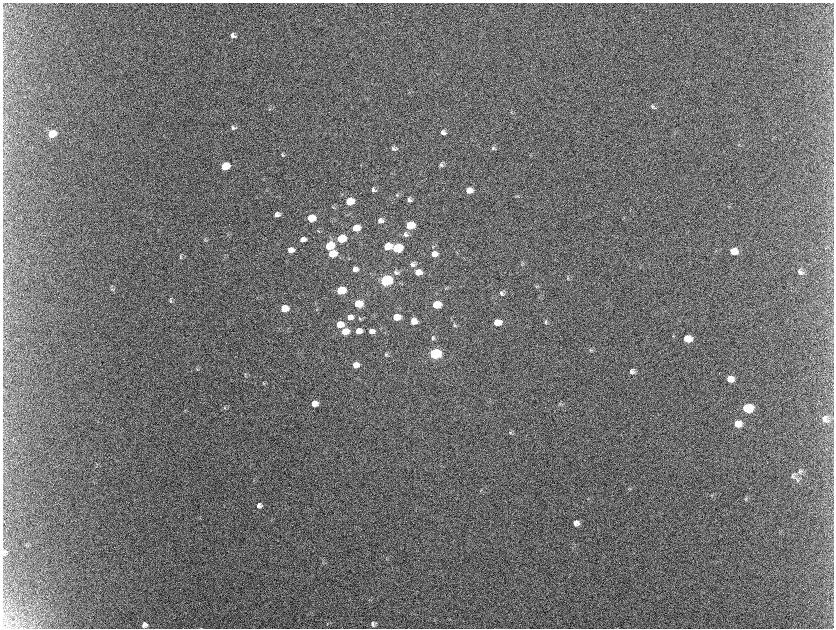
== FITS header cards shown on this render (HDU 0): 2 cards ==
NAXIS1  =                 1663 / length of data axis 1
NAXIS2  =                 1252 / length of data axis 2

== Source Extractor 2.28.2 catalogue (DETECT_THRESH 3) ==
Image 1663 x 1252 px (HDU 0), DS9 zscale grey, zoomed out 1/2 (1 PNG px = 2 x 2 image px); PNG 836 x 630 px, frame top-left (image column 2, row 1251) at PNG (3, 3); no overlay
Background 2130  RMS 31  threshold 94.1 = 3 sigma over >= 5 px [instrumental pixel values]
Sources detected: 108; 9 cannot appear on this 1/2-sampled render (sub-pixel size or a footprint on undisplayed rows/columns) and are not listed; the other 99 listed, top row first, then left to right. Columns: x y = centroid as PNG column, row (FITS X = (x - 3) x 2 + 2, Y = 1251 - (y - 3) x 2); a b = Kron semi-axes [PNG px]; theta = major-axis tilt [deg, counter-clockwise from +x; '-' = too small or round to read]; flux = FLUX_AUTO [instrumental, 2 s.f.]
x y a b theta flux
233 36 6 5 - 2.0e+04
653 107 7 5 -60 1.3e+04
270 109 5 3 - 6.2e+03
511 112 4 3 - 5.5e+03
233 127 7 5 -34 1.3e+04
443 132 6 5 - 2.3e+04
52 134 7 6 - 1.9e+05
739 144 3 2 - 4.2e+03
493 148 6 4 -15 1.1e+04
393 149 7 5 -39 1.5e+04
282 155 5 3 - 6.5e+03
441 165 6 5 - 1.5e+04
225 166 6 5 - 2.6e+05
373 190 6 4 -43 1.2e+04
469 190 6 5 - 6.0e+04
397 195 4 4 - 8.0e+03
516 196 4 2 - 5.1e+03
409 200 6 5 - 1.6e+04
350 201 6 5 - 2.1e+05
333 207 5 3 - 6.4e+03
277 214 5 4 - 2.4e+04
311 218 6 5 - 1.6e+05
380 220 5 4 - 2.7e+04
410 225 6 5 - 1.9e+05
356 228 6 5 - 1.2e+05
406 234 7 6 - 2.0e+04
303 239 6 5 - 3.3e+04
341 239 6 5 - 3.2e+05
204 240 4 3 - 5.7e+03
329 246 6 5 - 3.0e+05
388 246 6 5 - 1.3e+05
397 248 6 5 - 5.2e+05
291 250 6 5 - 4.5e+04
733 251 7 6 - 7.8e+04
332 254 6 5 - 1.9e+05
434 254 7 6 - 4.8e+04
181 257 6 4 -69 8.2e+03
413 264 6 6 - 2.0e+04
522 264 5 2 - 6.3e+03
640 267 3 2 - 3.9e+03
355 269 5 5 - 3.1e+04
418 272 6 5 - 7.0e+04
800 272 7 6 - 2.6e+04
396 273 7 5 -25 1.4e+04
568 278 5 3 - 6.2e+03
386 280 6 5 - 1.5e+06
536 286 4 3 - 5.3e+03
445 288 4 3 - 5.7e+03
112 289 3 2 - 3.7e+03
341 290 6 5 - 3.7e+05
502 293 6 5 - 1.6e+04
170 300 7 4 -78 9.2e+03
358 304 6 5 - 1.4e+05
436 305 6 5 - 2.0e+05
284 309 6 5 - 1.5e+05
350 317 6 5 - 4.6e+04
396 317 6 5 - 1.3e+05
360 319 5 4 - 8.1e+03
414 321 5 5 - 6.0e+04
497 322 6 5 - 9.2e+04
545 322 5 4 - 7.9e+03
340 324 6 5 - 1.2e+05
454 325 5 5 - 1.0e+04
345 331 6 5 - 1.2e+05
358 331 5 5 - 6.2e+04
371 331 5 5 - 3.7e+04
673 336 3 2 - 3.7e+03
432 338 5 4 - 1.0e+04
687 339 7 6 - 1.2e+05
591 350 6 4 8 1.1e+04
386 354 6 4 -76 1.0e+04
435 354 6 5 - 1.2e+06
356 365 6 5 - 5.4e+04
197 369 4 3 - 5.2e+03
632 371 6 5 - 2.2e+04
245 375 7 3 85 6.9e+03
730 379 6 6 - 5.9e+04
263 384 3 3 - 4.8e+03
314 403 6 5 - 6.2e+04
560 404 6 2 5 4.9e+03
225 408 4 3 - 6.4e+03
747 408 7 6 - 3.4e+05
825 419 8 6 -74 3.4e+04
738 424 7 6 - 7.6e+04
510 433 5 4 - 8.9e+03
800 471 6 6 - 1.7e+04
793 476 8 5 78 1.6e+04
797 480 5 4 - 1.1e+04
629 489 4 2 - 5.1e+03
481 490 5 3 - 6.3e+03
712 495 4 2 - 3.3e+03
746 498 6 3 1 8.3e+03
259 505 6 5 - 2.2e+04
576 523 6 5 - 3.2e+04
4 551 7 4 -37 1.6e+04
3 554 4 2 - 4.6e+03
144 624 8 5 -36 2.1e+04
373 624 6 4 87 1.5e+04
143 626 5 2 - 8.1e+03
At the frame edge (FLAGS 8, measured only in part): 2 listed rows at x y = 4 551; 3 554
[9 sub-pixel or undisplayed-footprint detections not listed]